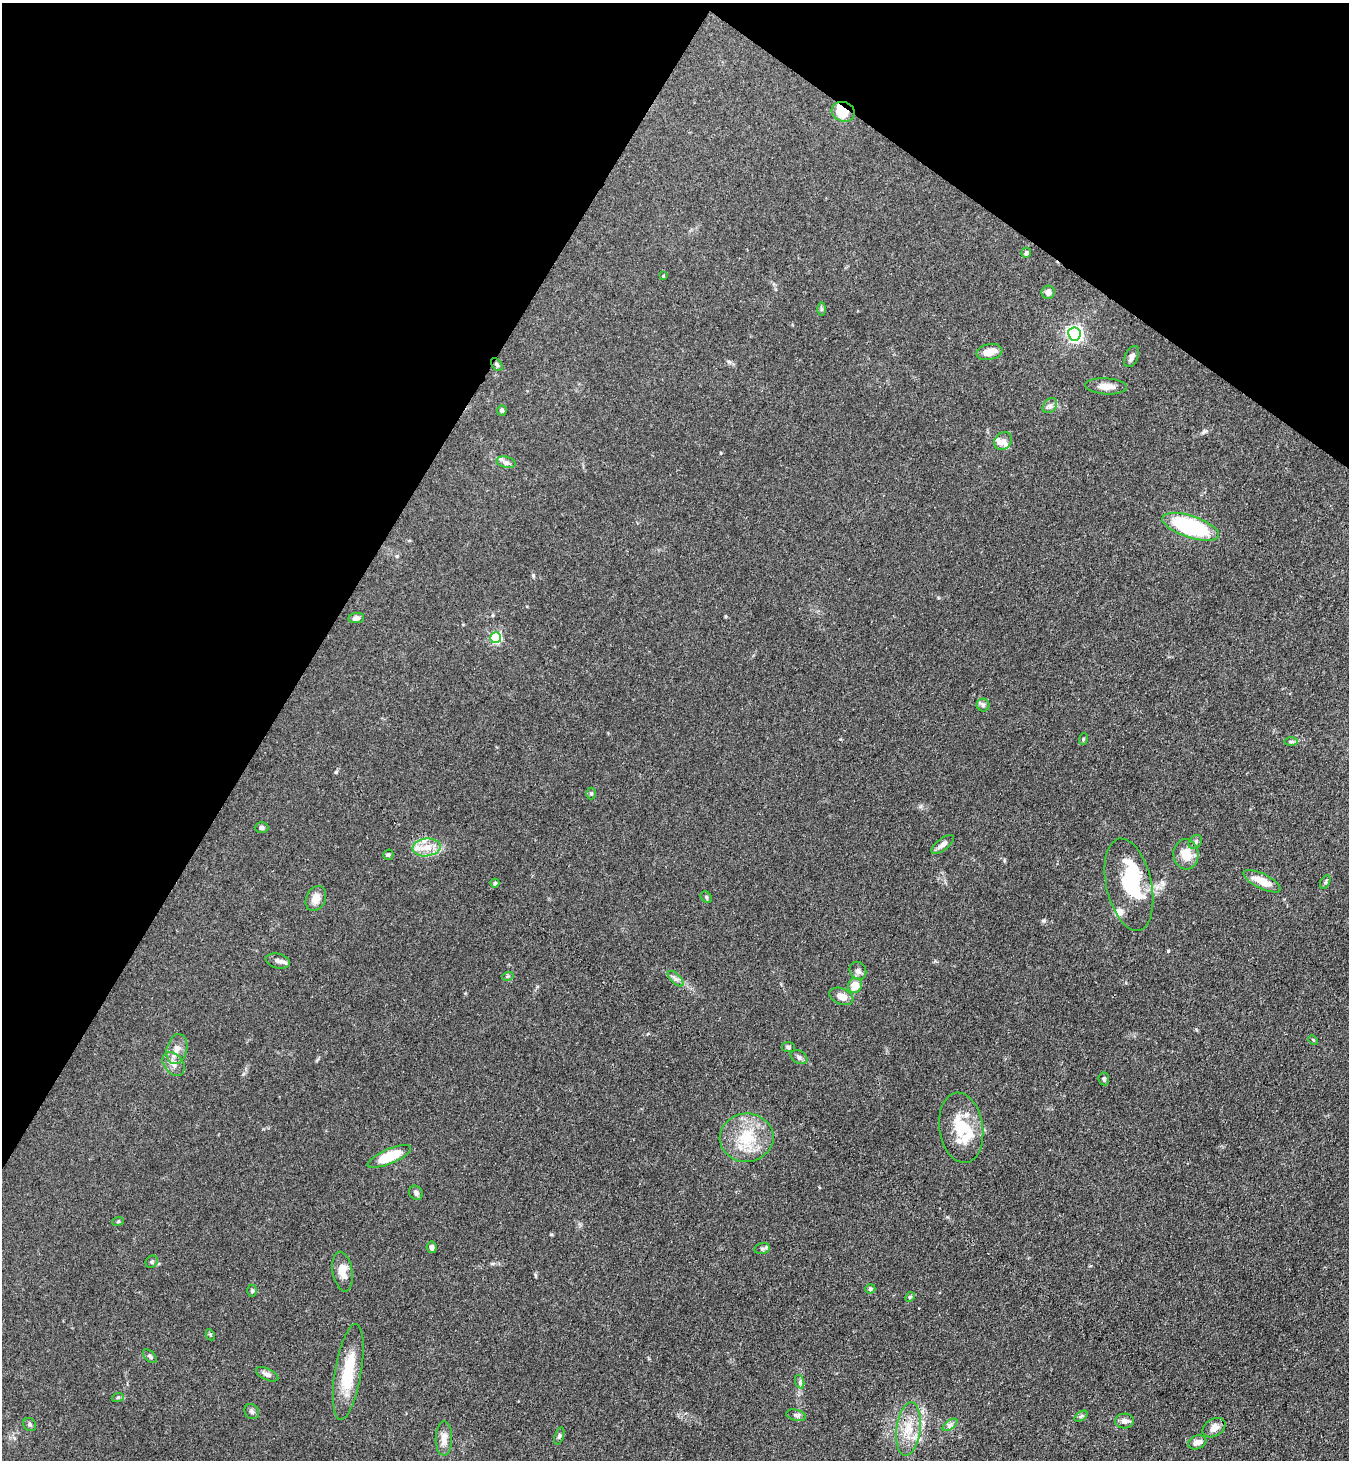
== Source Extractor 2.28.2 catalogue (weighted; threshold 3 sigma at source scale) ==
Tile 2 of 4 x 4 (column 2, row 1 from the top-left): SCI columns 1685-3031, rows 4408-5865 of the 5923 x 5900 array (HDU 1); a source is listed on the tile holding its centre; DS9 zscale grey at full resolution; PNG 1351 x 1462 px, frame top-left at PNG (2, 3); each listed source drawn as its Kron ellipse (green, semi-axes under 4 px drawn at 4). Shown black and unused: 29% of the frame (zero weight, under 3 of 4 exposures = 5% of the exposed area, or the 3 px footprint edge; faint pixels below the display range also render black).
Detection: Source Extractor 2.28.2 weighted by HDU 2 'WHT'; one run over the whole footprint, this tile lists its part. Background 0.101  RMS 0.0064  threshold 0.0287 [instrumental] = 3 sigma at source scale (4.5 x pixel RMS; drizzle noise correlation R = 1.50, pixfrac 1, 0.05/0.05 arcsec/px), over >= 5 px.
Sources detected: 81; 2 inside a brighter object's white glare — neither listed nor drawn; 5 inside a brighter listed object's ellipse — not listed separately; the other 74 listed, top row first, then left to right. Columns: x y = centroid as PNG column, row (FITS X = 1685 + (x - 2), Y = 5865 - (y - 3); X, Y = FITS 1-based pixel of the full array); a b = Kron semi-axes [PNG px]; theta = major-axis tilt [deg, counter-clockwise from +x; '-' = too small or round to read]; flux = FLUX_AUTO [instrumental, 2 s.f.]
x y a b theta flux
843 112 12 9 -18 16
1026 253 5 4 - 1.4
663 276 4 3 - 0.49
1048 292 7 6 - 3.8
822 309 6 4 -89 0.94
1074 334 6 6 - 180
989 352 13 8 12 6.3
1132 356 11 6 65 2.4
497 365 7 4 -53 1.1
1106 386 21 8 -4 6.1
1050 406 8 6 48 2.2
502 410 5 5 - 1.2
1003 441 9 8 - 3.4
506 462 10 5 -13 2.1
1191 527 30 11 -18 70
356 618 8 5 7 2.3
496 638 5 5 - 67
983 705 6 6 - 1.7
1083 739 6 3 71 0.67
1291 742 7 4 0 1.2
591 794 6 5 - 0.95
261 828 7 5 0 1.7
1195 842 8 6 49 1.7
943 844 13 5 39 3.3
427 847 14 9 7 7.7
1186 854 15 12 -84 12
388 855 5 5 - 0.98
1262 881 20 7 -26 11
1325 882 7 4 62 1.1
495 883 4 4 - 0.82
1129 885 47 22 -78 41
706 897 6 5 - 1
316 898 13 9 65 6.4
278 961 12 7 -14 2.9
858 971 9 8 - 2.3
508 976 6 3 18 0.8
676 979 10 5 -44 2
855 985 8 6 60 10
841 996 12 8 -22 6
1313 1040 5 3 - 0.58
788 1047 6 5 - 1.2
177 1049 15 10 75 5.9
799 1057 9 6 -29 1.7
174 1064 13 9 -53 4.8
1104 1079 6 5 - 1.5
961 1128 35 22 -82 26
747 1138 27 24 5 26
389 1156 23 7 23 20
416 1193 7 6 - 2
118 1221 6 3 20 0.65
432 1247 6 5 - 2.2
762 1248 7 5 12 1.4
152 1262 7 5 44 1.2
343 1271 20 10 -80 7.8
870 1289 5 4 - 1.1
252 1291 6 5 - 0.91
910 1297 5 4 - 0.78
210 1335 6 4 -61 0.75
150 1356 8 5 -45 1.3
348 1372 48 13 80 27
267 1374 12 5 -25 2.5
800 1382 7 4 -73 1.2
118 1397 6 4 19 0.85
252 1412 8 7 - 1.6
796 1415 10 5 -13 1.8
1081 1416 7 4 36 1
1125 1421 9 7 3 2.9
30 1425 7 6 - 1.3
950 1425 8 4 36 1.8
1214 1428 12 8 30 5
908 1429 27 12 83 14
559 1436 9 4 72 1.2
444 1438 17 8 89 5.6
1197 1442 9 6 18 3.8
Overlapping masked pixels (flux is a lower limit): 1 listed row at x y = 843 112
Unlisted compact peaks at least as high as the median listed source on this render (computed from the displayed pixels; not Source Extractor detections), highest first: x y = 336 772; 533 575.